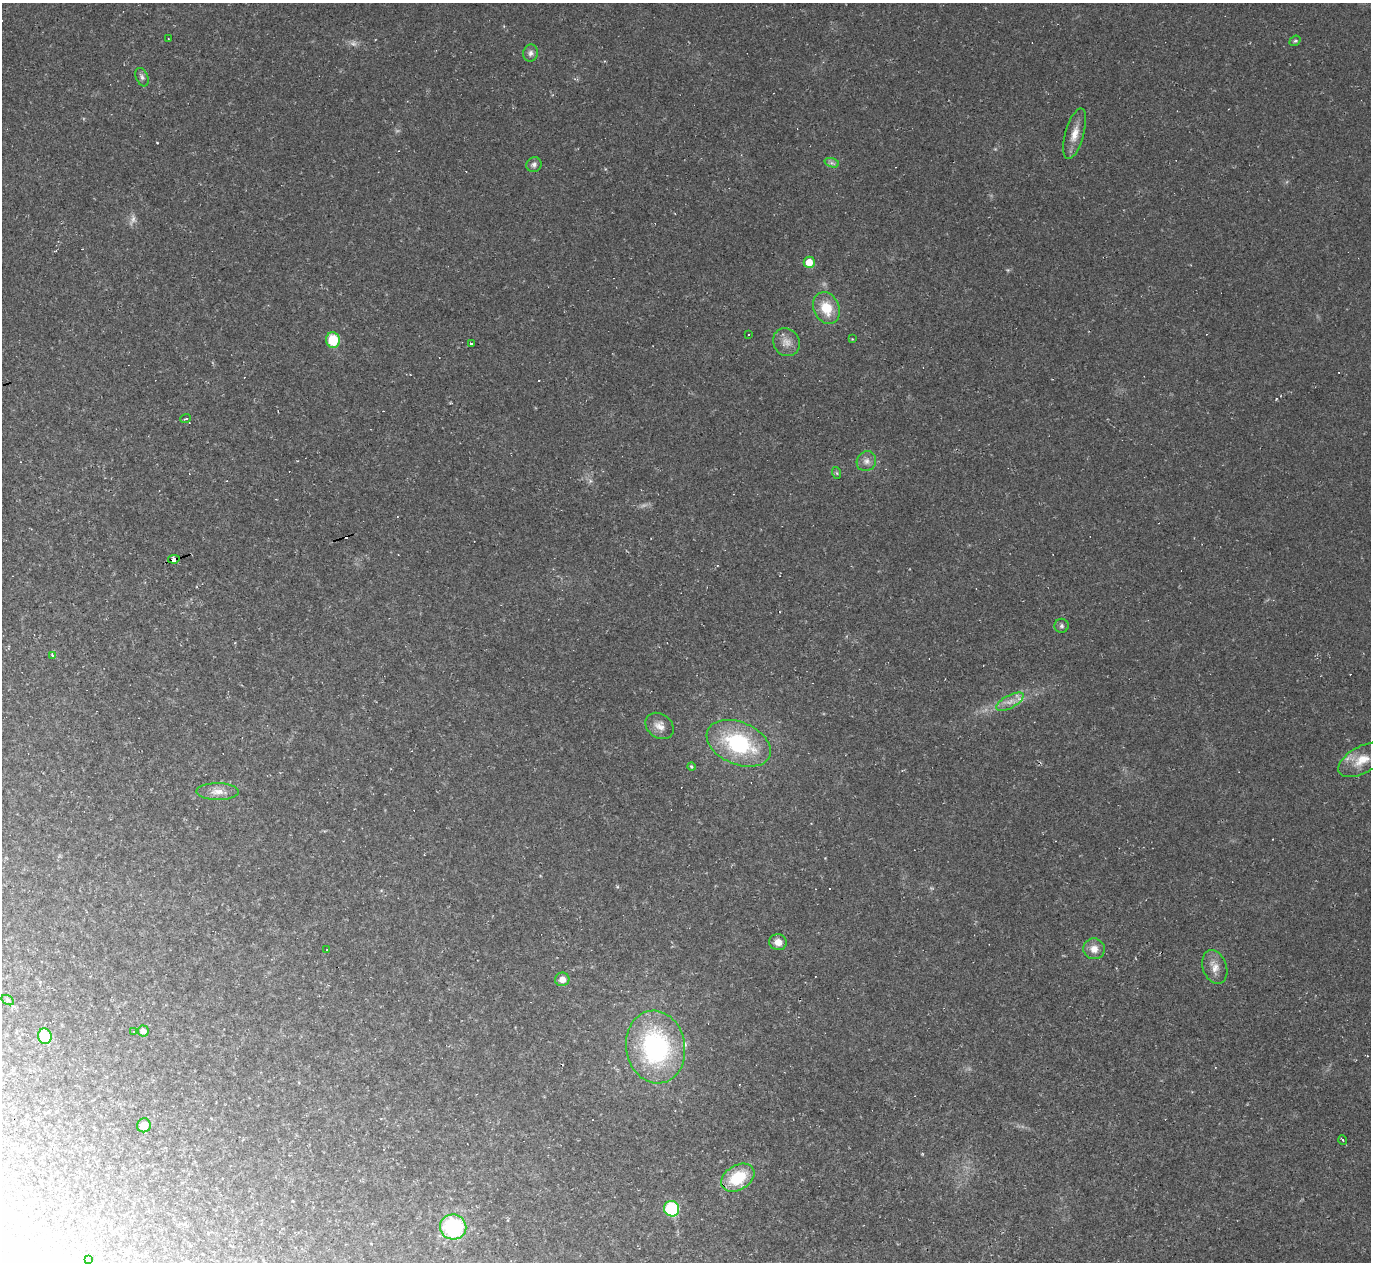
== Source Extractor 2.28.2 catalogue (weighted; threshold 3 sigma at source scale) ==
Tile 7 of 4 x 4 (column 3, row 2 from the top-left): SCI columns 2737-4105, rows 2793-4052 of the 5473 x 5459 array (HDU 1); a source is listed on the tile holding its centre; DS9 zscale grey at full resolution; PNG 1373 x 1264 px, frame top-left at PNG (2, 3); each listed source drawn as its Kron ellipse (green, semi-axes under 4 px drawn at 4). Shown black and unused: <1% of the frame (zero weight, under 2 of 3 exposures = <1% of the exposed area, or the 3 px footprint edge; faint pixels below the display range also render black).
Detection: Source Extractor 2.28.2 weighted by HDU 2 'WHT'; one run over the whole footprint, this tile lists its part. Background 0.0498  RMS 0.0071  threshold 0.0321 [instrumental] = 3 sigma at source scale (4.5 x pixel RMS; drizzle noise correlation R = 1.50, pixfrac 1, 0.05/0.05 arcsec/px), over >= 5 px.
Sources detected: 62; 2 too faint to see at this stretch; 17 cosmic-ray / hot-pixel residue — neither listed nor drawn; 1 inside a brighter listed object's ellipse — not listed separately; the other 42 listed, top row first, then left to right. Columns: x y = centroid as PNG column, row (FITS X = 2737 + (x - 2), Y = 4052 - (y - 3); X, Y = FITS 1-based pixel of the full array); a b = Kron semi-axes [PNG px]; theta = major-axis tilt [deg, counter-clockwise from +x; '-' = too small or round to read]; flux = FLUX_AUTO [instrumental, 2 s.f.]
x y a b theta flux
168 38 3 2 - 0.45
1295 41 6 5 - 1.2
531 53 8 7 - 3
142 77 9 6 -67 2.1
1075 134 26 9 74 9.2
832 163 7 4 -17 1.8
534 165 8 7 - 2.5
809 262 5 5 - 9.6
826 308 16 12 -65 18
748 335 2 2 - 0.65
852 339 4 3 - 0.53
333 340 7 7 - 24
786 342 14 13 - 6.8
471 344 3 3 - 3.8
186 419 5 2 - 0.78
866 461 10 9 - 4.1
837 473 6 4 -71 0.93
174 559 6 3 10 66
1061 626 7 7 - 1.8
53 655 4 3 - 2.8
1010 702 15 6 28 5.5
660 726 15 12 -36 6.1
739 743 34 21 -23 67
1362 760 26 13 29 13
691 767 4 4 - 1.1
218 792 21 8 -1 7.2
778 942 9 8 - 5.4
1094 949 11 10 - 6.5
327 950 2 2 - 0.58
1215 967 17 12 -70 7.4
562 979 7 7 - 5.7
8 1000 7 4 -33 1.2
133 1031 2 2 - 0.59
143 1031 5 5 - 3.9
45 1036 8 6 -75 29
656 1047 37 29 -80 110
144 1125 7 6 - 7.8
1343 1140 5 3 - 0.61
738 1178 18 12 31 30
672 1209 8 7 - 52
453 1227 13 12 - 61
88 1259 4 3 - 0.66
Overlapping masked pixels (flux is a lower limit): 1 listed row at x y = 174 559